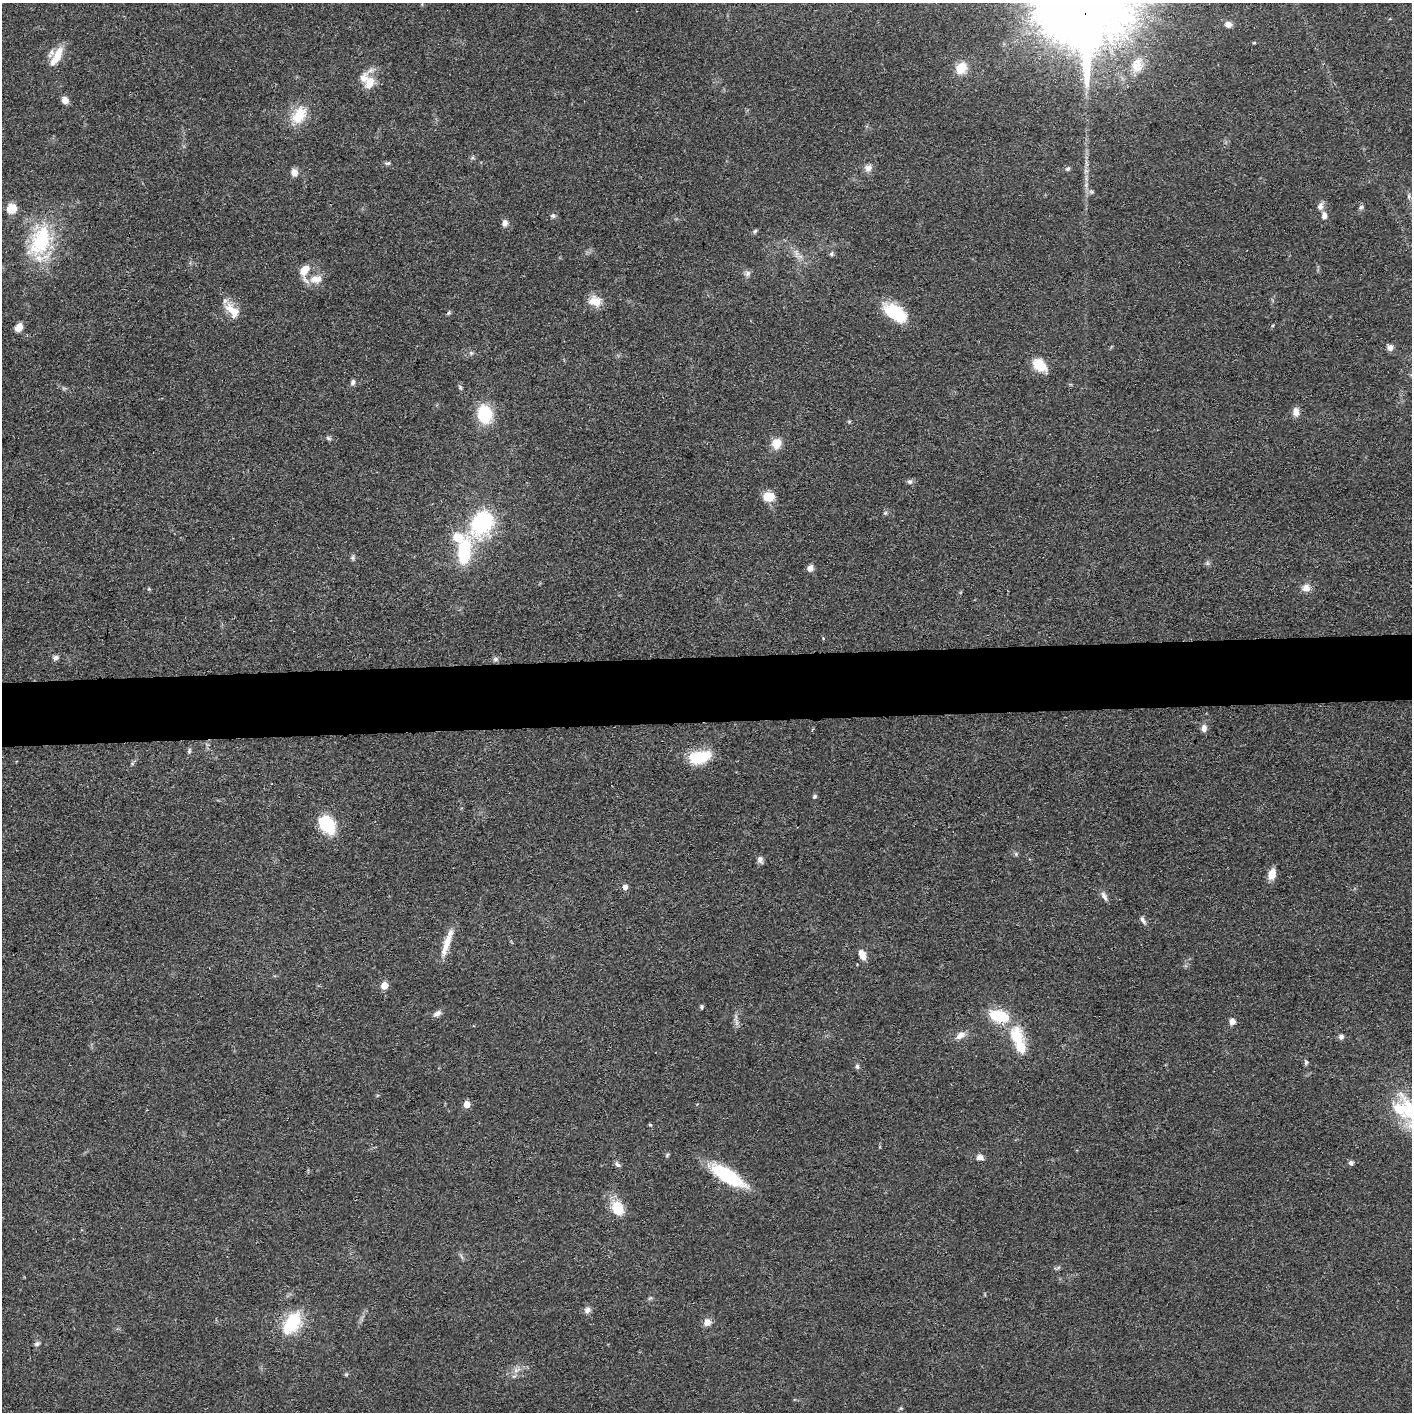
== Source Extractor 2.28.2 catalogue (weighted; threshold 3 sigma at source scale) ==
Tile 5 of 3 x 3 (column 2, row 2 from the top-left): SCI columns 1416-2825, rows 1427-2836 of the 4237 x 4260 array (HDU 1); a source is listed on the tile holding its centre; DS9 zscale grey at full resolution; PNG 1414 x 1414 px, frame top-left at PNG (2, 3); no overlay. Shown black and unused: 5% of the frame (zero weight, under 3 of 4 exposures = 1% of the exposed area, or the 3 px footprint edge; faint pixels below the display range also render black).
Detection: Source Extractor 2.28.2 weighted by HDU 2 'WHT'; one run over the whole footprint, this tile lists its part. Background 0.0581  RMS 0.0054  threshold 0.0244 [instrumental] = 3 sigma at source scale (4.5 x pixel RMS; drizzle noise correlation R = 1.50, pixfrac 1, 0.05/0.05 arcsec/px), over >= 5 px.
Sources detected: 96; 5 inside a brighter listed object's ellipse — not listed separately; the other 91 listed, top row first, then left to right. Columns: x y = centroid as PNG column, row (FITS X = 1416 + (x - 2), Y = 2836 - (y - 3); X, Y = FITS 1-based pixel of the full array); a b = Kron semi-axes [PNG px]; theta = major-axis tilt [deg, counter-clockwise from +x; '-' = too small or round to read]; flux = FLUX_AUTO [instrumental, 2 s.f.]
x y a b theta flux
1228 24 8 7 - 3
55 59 23 11 49 7.8
1137 65 21 16 77 9.3
961 68 13 11 48 9.8
369 83 19 13 68 8.3
65 100 8 7 - 3.3
299 115 25 16 61 14
472 158 6 4 19 0.87
388 163 9 5 11 1.1
868 168 11 9 32 3.1
1068 169 6 5 - 1.1
1086 171 7 4 -18 0.97
294 172 8 7 - 4.3
1091 192 7 4 -1 1.2
1409 196 6 5 - 1
1320 206 11 8 80 2.5
1361 207 7 6 - 1.2
12 208 12 10 35 6.8
1324 215 9 7 -88 2.7
553 216 7 6 - 1.1
505 223 9 7 76 2.4
755 231 7 4 69 0.91
40 241 44 26 64 42
796 253 10 4 -77 1.9
831 254 6 4 74 0.95
304 270 14 9 49 7.2
748 273 9 7 47 1.8
316 279 19 12 6 7
595 301 16 12 -13 7.3
232 310 25 13 -48 8.5
448 313 7 4 59 0.83
895 313 27 14 -33 26
19 327 9 7 55 4.5
1390 347 9 8 - 2.3
471 353 7 5 -44 1.1
1039 365 15 10 -45 14
353 382 7 6 - 1.5
460 387 8 5 -64 1
1296 412 10 7 89 3.9
485 414 17 13 -80 27
328 438 7 5 -17 1.1
776 443 11 10 - 7.9
910 481 7 6 - 1.4
769 496 12 11 - 8.3
885 513 6 4 42 0.86
481 523 21 16 61 67
464 551 33 15 83 31
353 558 7 5 72 1.1
1207 563 7 4 -72 0.98
810 568 8 7 - 2.5
1306 588 9 8 - 4.1
55 658 8 7 - 1.6
495 659 8 6 -13 1.3
1204 728 9 6 89 2.8
189 751 9 5 80 1.1
699 757 25 13 13 20
815 796 5 5 - 0.97
327 824 23 16 -49 21
1016 854 6 5 - 0.89
760 860 9 7 -70 2.1
1272 874 14 9 71 5.4
625 887 5 5 - 2.6
1104 896 14 6 -63 2.3
1143 920 12 5 -57 1.9
446 944 37 8 72 9
862 955 13 8 -63 4.4
384 986 5 5 - 9.7
701 1007 5 4 - 0.9
437 1014 11 6 36 2.3
999 1016 15 9 -16 30
1232 1021 9 7 -43 2.5
736 1022 14 3 -70 1.7
960 1035 14 8 35 3.8
1017 1036 23 16 -78 18
1341 1037 7 6 - 1.7
1306 1062 7 5 74 1
857 1066 7 5 -75 1.2
467 1104 5 5 - 7.7
1399 1109 74 32 -34 42
650 1125 4 4 - 0.73
980 1157 9 6 -14 2.7
1351 1163 7 6 - 1.4
617 1164 9 5 -41 1.4
728 1176 40 13 -31 37
618 1208 16 12 -67 13
587 1310 9 8 - 2.3
292 1322 29 16 57 26
707 1322 9 8 - 3.6
37 1344 8 5 26 1.2
516 1370 7 5 45 1.9
346 1374 6 4 -44 0.75
Overlapping masked pixels (flux is a lower limit): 1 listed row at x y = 728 1176
Isophote crosses this tile's border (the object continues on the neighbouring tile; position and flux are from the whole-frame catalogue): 1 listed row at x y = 1399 1109